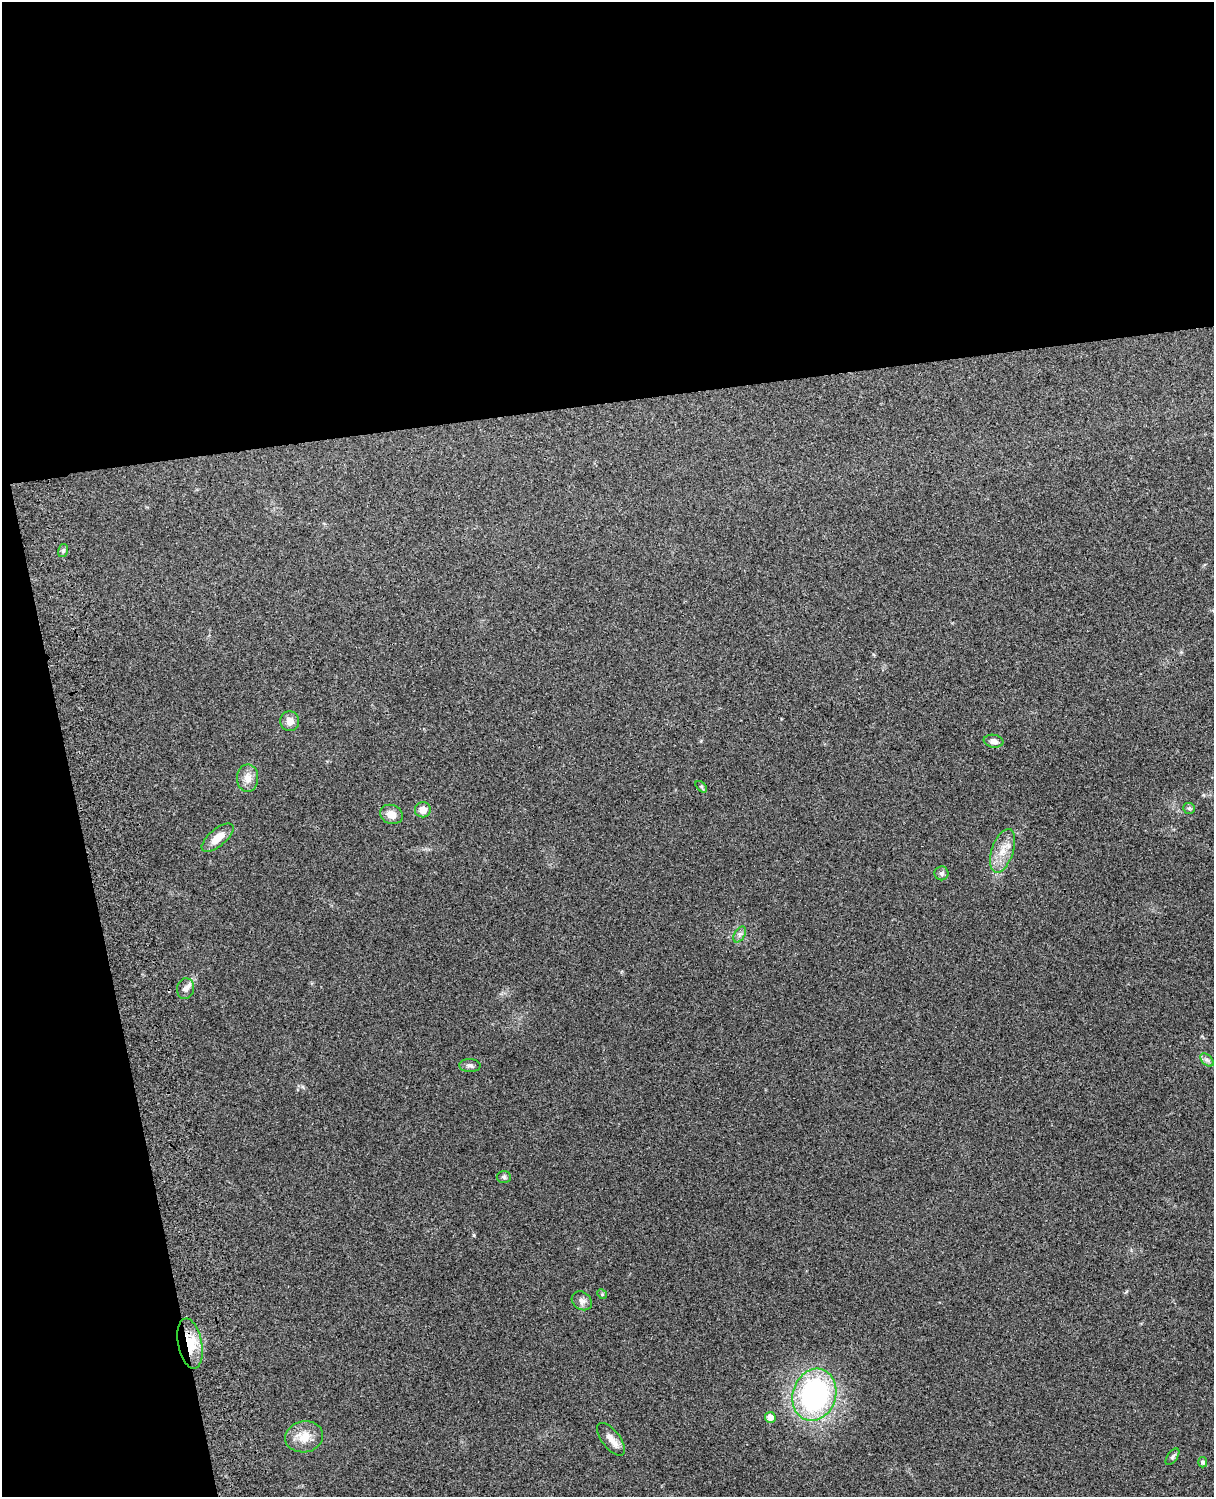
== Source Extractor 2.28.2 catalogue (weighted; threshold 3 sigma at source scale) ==
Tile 1 of 4 x 3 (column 1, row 1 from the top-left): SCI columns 119-1330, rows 3156-4650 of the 5087 x 4928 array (HDU 1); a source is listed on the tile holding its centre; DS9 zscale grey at full resolution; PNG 1216 x 1499 px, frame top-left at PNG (2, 2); each listed source drawn as its Kron ellipse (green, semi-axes under 4 px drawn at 4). Shown black and unused: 33% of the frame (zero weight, under 3 of 4 exposures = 6% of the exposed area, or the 3 px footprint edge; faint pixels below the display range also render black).
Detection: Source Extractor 2.28.2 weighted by HDU 2 'WHT'; one run over the whole footprint, this tile lists its part. Background 0.281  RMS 0.0092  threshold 0.0415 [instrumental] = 3 sigma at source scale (4.5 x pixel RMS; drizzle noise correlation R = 1.50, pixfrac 1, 0.05/0.05 arcsec/px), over >= 5 px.
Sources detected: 25; all 25 listed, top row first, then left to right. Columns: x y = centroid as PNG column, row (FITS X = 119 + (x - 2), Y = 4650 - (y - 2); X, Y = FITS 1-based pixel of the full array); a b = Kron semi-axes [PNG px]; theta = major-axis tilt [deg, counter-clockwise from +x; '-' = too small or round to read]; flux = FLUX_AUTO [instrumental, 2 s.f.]
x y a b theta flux
63 551 6 5 - 1.9
290 721 10 9 - 7
993 741 10 6 -8 4.5
248 778 14 10 88 8.3
701 787 7 4 -46 1.4
1189 808 6 5 - 1.5
423 810 8 7 - 9
391 814 12 9 -22 8.4
218 838 19 8 40 13
1003 851 23 11 71 14
941 873 7 7 - 2.3
740 934 9 5 58 2.7
186 989 10 8 77 4.4
1207 1060 8 5 -44 2.6
470 1065 11 6 -3 2.8
504 1177 7 6 - 2
602 1294 5 4 - 1.1
582 1301 11 8 -36 4.4
190 1343 25 12 -79 26
814 1395 26 21 72 180
770 1417 5 5 - 7.3
304 1437 19 15 9 15
611 1439 19 9 -52 7.9
1172 1457 9 5 54 2
1203 1462 5 4 - 2.3
Overlapping masked pixels (flux is a lower limit): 1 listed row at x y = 190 1343
Unlisted compact peaks at least as high as the median listed source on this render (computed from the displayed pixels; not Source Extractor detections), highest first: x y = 474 1235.